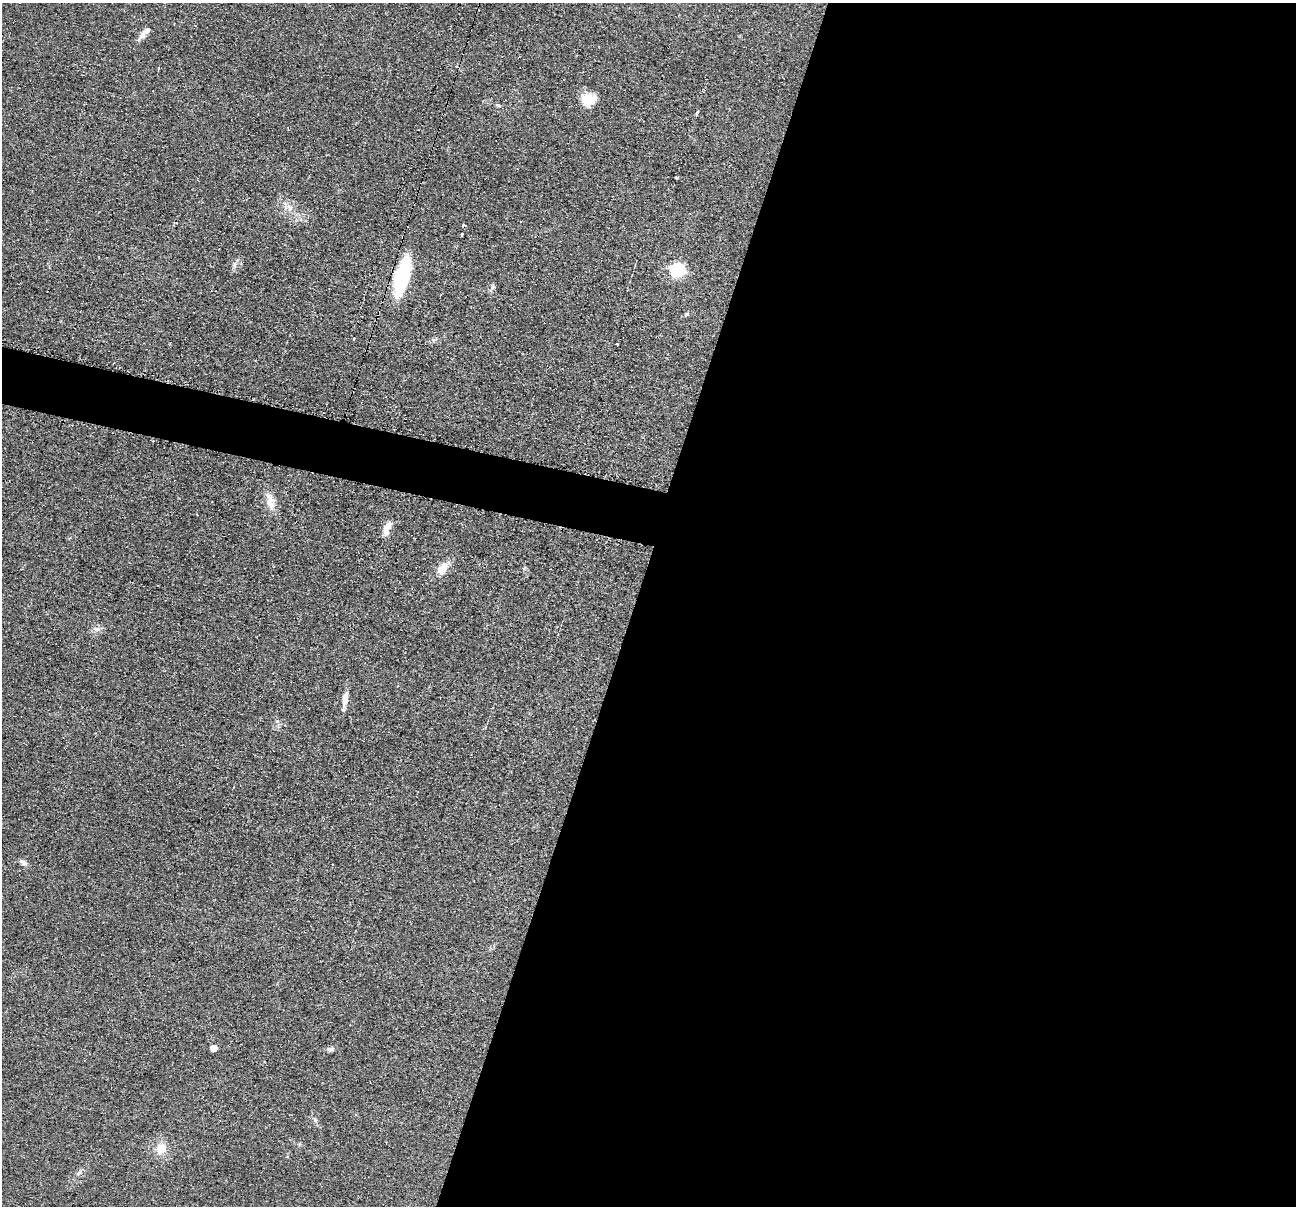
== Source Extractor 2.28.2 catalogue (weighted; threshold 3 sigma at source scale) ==
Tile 12 of 4 x 4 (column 4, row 3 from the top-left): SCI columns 3891-5184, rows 1462-2665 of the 5194 x 5209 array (HDU 1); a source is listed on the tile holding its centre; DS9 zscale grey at full resolution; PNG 1298 x 1208 px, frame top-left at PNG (2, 3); no overlay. Shown black and unused: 54% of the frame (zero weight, under 2 of 3 exposures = <1% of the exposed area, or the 3 px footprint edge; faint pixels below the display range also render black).
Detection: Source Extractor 2.28.2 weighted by HDU 2 'WHT'; one run over the whole footprint, this tile lists its part. Background 0.0439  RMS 0.0074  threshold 0.0332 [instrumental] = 3 sigma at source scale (4.5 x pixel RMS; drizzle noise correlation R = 1.50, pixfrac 1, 0.05/0.05 arcsec/px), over >= 5 px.
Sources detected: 24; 1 cosmic-ray / hot-pixel residue — not listed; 1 inside a brighter listed object's ellipse — not listed separately; the other 22 listed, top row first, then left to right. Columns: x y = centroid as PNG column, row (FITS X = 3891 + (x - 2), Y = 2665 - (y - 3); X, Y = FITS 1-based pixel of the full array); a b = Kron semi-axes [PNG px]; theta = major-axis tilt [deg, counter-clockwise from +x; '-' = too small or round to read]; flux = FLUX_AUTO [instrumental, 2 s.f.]
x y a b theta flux
142 35 19 6 57 4.2
159 69 3 3 - 4.4
588 100 17 14 -86 12
498 105 8 3 -19 1
698 112 4 3 - 4.6
677 177 5 3 - 0.78
289 207 14 6 -34 4.8
463 225 4 3 - 4.4
461 235 4 3 - 1.6
678 270 6 6 - 130
402 276 23 8 76 93
354 339 3 3 - 12
618 344 3 3 - 5.7
270 502 24 12 -78 8.7
387 528 21 8 67 6.1
442 569 18 10 56 9.2
345 699 18 7 79 5.7
25 863 8 6 -2 2
214 1048 5 5 - 9.1
330 1049 9 6 17 2
315 1120 7 4 -72 1.3
161 1149 15 12 67 9.3
Overlapping masked pixels (flux is a lower limit): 1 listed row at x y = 402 276
Unlisted compact peaks at least as high as the median listed source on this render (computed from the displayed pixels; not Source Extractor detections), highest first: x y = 97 629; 277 721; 687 314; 234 265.